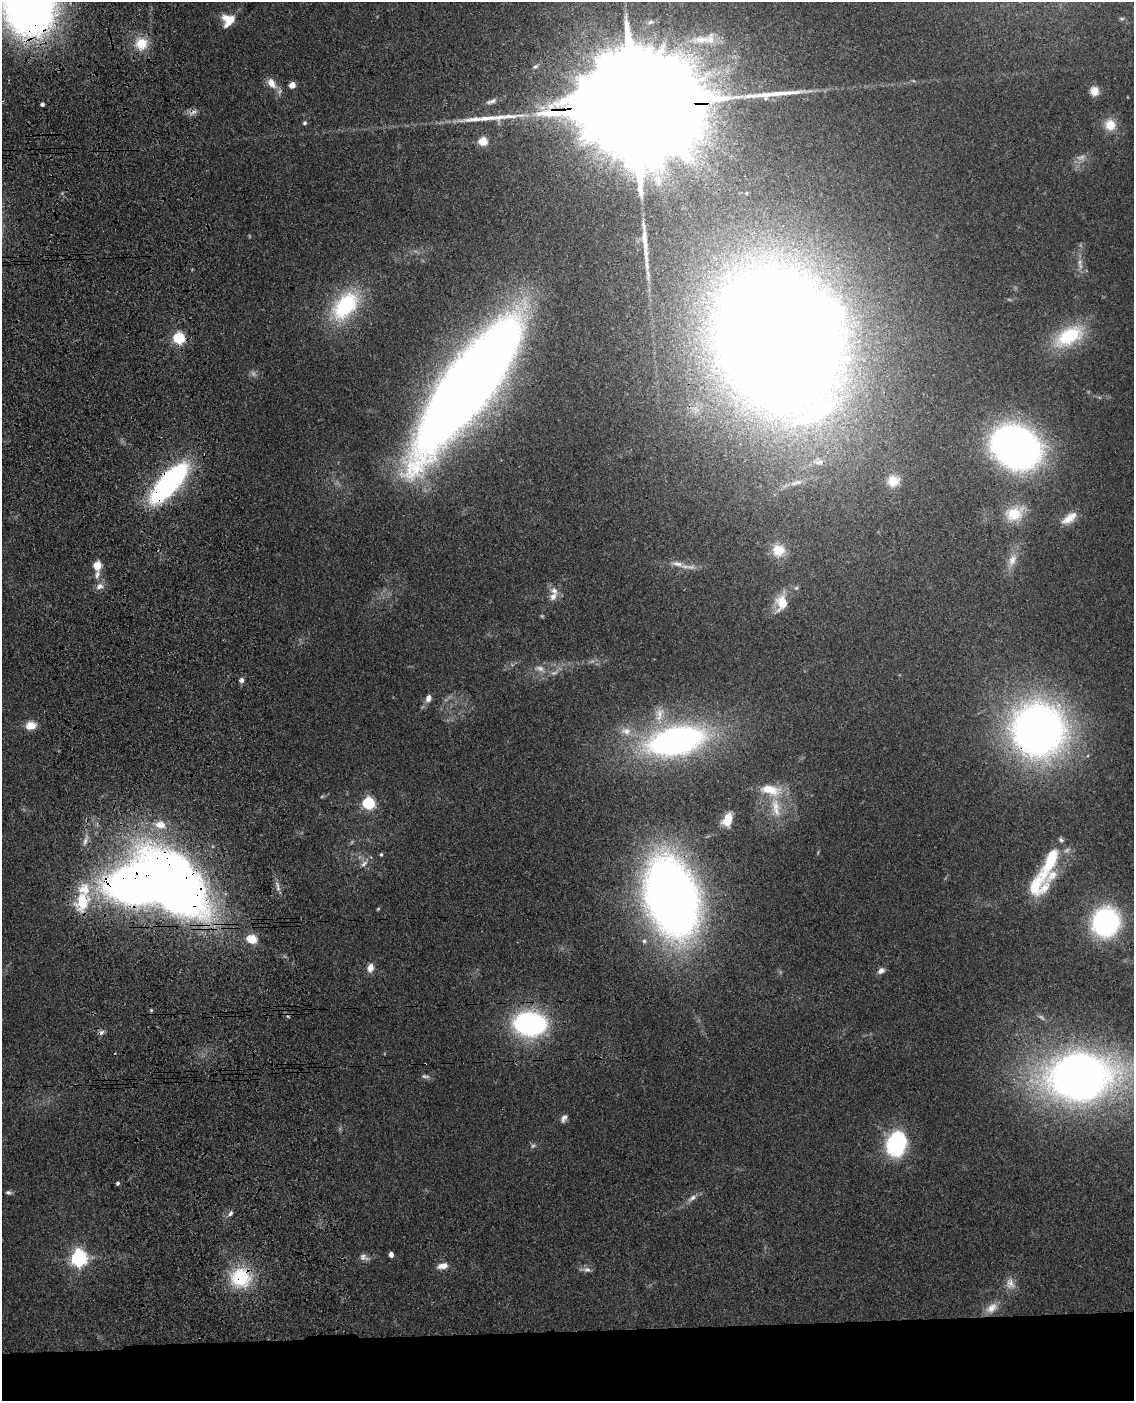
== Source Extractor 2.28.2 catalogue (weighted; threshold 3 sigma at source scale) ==
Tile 11 of 4 x 3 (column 3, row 3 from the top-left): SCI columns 2385-3516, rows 251-1649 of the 4768 x 4591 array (HDU 1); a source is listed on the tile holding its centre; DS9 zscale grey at full resolution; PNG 1136 x 1403 px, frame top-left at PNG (2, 2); no overlay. Shown black and unused: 5% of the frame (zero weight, under 3 of 4 exposures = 6% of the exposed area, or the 3 px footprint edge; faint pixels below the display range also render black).
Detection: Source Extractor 2.28.2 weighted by HDU 2 'WHT'; one run over the whole footprint, this tile lists its part. Background 0.103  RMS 0.0062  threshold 0.0278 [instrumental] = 3 sigma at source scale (4.5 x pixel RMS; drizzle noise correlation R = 1.50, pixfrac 1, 0.05/0.05 arcsec/px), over >= 5 px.
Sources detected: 108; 11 too faint to see at this stretch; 2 inside a brighter object's white glare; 1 cosmic-ray / hot-pixel residue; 2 long thin detections or spike segments (spike, bleed or trail) — not listed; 9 inside a brighter listed object's ellipse — not listed separately; the other 83 listed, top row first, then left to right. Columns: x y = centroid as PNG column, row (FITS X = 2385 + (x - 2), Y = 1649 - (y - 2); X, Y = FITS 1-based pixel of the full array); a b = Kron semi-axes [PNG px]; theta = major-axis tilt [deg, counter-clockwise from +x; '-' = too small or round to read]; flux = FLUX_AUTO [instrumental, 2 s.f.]
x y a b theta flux
28 6 48 38 -80 490
228 20 14 13 - 12
650 22 11 7 11 2.7
701 40 29 11 2 15
141 44 18 17 - 14
535 66 7 5 37 1.4
271 83 15 9 -53 7
292 85 5 4 - 9.6
1094 91 10 9 - 6.6
2 101 3 2 - 0.67
491 101 16 6 20 2.9
42 104 4 3 - 1.5
634 106 85 22 2 62000
305 123 5 5 - 1.2
1110 125 15 14 - 10
483 141 5 5 - 29
658 180 17 8 -77 5.1
345 306 37 22 50 56
1069 336 39 20 30 38
179 338 5 5 - 78
779 340 103 85 -64 2100
467 386 113 31 54 1400
1016 447 29 23 -30 530
819 462 18 7 -2 4.3
893 481 17 15 10 11
169 483 40 15 48 160
796 483 20 6 18 4.2
1014 514 25 18 18 18
1068 519 20 12 33 8
778 550 17 16 - 11
1012 560 19 10 69 7.3
678 564 22 7 -13 6.6
97 565 5 5 - 23
97 574 11 6 73 3.1
100 586 11 8 28 3.7
796 588 6 5 - 1.1
553 597 13 9 55 4.3
782 603 19 13 80 13
540 668 13 7 -16 3.8
241 680 5 5 - 2.5
428 698 10 7 70 3.3
659 715 26 13 81 11
31 726 11 9 8 8.1
1038 730 36 35 - 530
626 731 17 12 -13 8.2
676 741 53 25 12 240
770 790 27 13 -10 17
368 803 6 5 - 91
776 808 31 12 -81 15
727 820 14 9 70 10
160 825 12 8 -8 8.4
1061 840 7 6 - 1.4
85 841 12 6 73 2.9
381 854 4 3 - 0.79
364 864 10 6 39 2.5
137 885 31 23 -1 700
1036 886 49 17 64 25
84 889 38 23 -83 29
672 897 47 30 -74 860
1106 922 24 22 69 120
252 939 7 5 -26 32
644 941 7 6 - 1.7
370 968 10 7 76 4.8
881 971 8 6 28 3
151 1010 5 4 - 0.7
530 1024 21 15 -1 160
101 1032 9 6 28 2
1079 1077 44 33 3 630
564 1118 10 6 66 2.6
896 1144 29 22 75 52
533 1146 8 5 61 1.3
117 1183 4 4 - 1.2
8 1192 8 5 -1 1.5
692 1198 14 6 33 3.4
230 1213 9 5 52 1.9
391 1255 4 4 - 4.2
364 1257 14 7 -22 2.9
78 1258 7 6 - 230
442 1266 13 7 12 5
586 1270 16 6 -6 2.8
240 1278 29 26 20 35
1010 1283 16 12 -76 5.5
991 1308 17 11 40 6.6
Overlapping masked pixels (flux is a lower limit): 11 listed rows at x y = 28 6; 634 106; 779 340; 467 386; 169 483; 1038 730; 137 885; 84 889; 101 1032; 1079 1077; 240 1278
Isophote crosses this tile's border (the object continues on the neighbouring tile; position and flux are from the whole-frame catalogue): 2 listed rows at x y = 28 6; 2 101